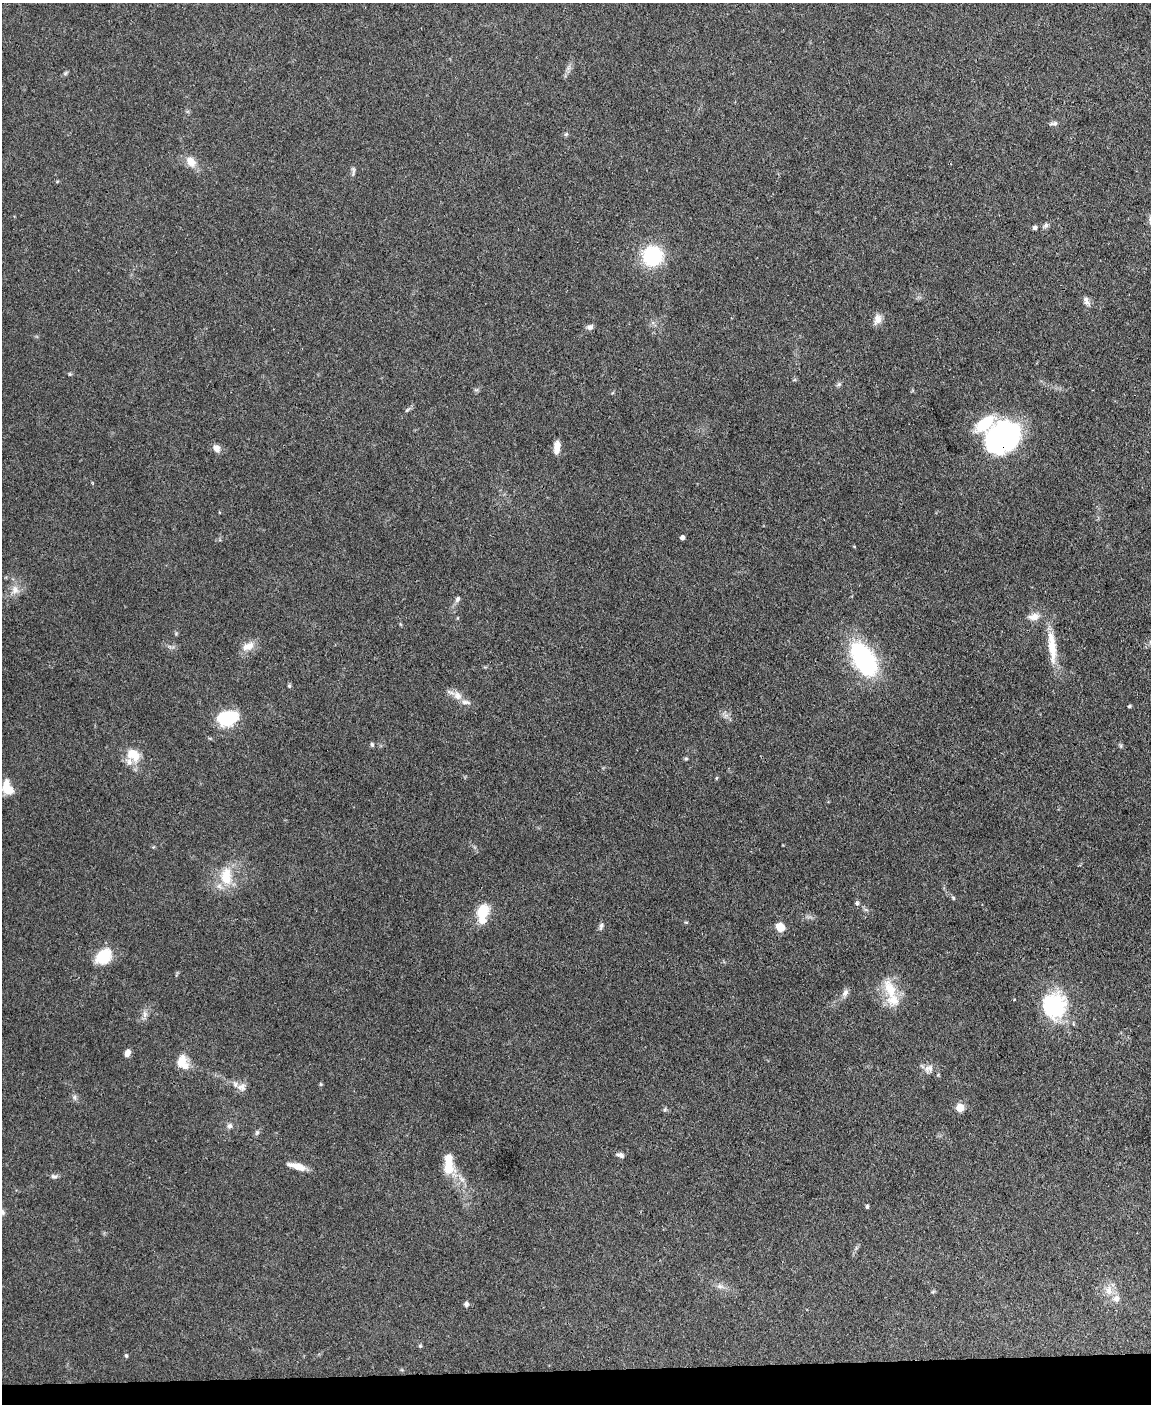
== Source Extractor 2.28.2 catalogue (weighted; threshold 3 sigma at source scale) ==
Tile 10 of 4 x 3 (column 2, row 3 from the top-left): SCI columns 1151-2299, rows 237-1638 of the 4599 x 4572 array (HDU 1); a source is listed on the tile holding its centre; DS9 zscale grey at full resolution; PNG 1153 x 1406 px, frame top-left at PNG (2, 3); no overlay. Shown black and unused: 2% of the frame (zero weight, under 3 of 4 exposures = <1% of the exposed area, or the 3 px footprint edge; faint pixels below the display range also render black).
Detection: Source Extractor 2.28.2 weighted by HDU 2 'WHT'; one run over the whole footprint, this tile lists its part. Background 0.142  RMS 0.0052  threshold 0.0234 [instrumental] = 3 sigma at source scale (4.5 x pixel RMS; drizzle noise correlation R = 1.50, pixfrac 1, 0.05/0.05 arcsec/px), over >= 5 px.
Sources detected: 74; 1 inside a brighter object's white glare — not listed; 4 inside a brighter listed object's ellipse — not listed separately; the other 69 listed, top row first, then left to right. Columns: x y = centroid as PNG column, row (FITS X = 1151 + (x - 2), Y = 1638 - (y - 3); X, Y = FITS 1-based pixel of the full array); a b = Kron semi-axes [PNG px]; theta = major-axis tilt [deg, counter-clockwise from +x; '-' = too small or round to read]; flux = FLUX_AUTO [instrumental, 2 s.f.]
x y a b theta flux
65 73 7 5 31 0.86
1054 123 12 6 7 1.5
566 134 6 5 - 0.83
191 162 16 11 -54 5.5
353 173 12 3 74 1.1
1046 225 7 6 - 1.3
1035 228 5 4 - 1.4
652 256 17 16 - 40
1086 301 13 7 -65 2.3
877 319 13 9 69 3.8
590 327 7 6 - 1.9
70 374 5 4 - 0.58
839 384 7 5 28 1.1
407 410 9 4 36 1
999 439 31 22 6 97
557 447 14 7 85 4.8
216 448 9 7 -52 3.4
682 538 4 4 - 1.8
15 590 13 11 -69 4.4
457 599 8 6 66 1.4
1034 617 15 9 9 4.2
248 646 17 11 25 5.5
1052 647 45 9 -84 13
864 659 29 15 -58 88
289 686 5 4 - 0.89
457 696 14 10 -48 4.5
1129 706 4 4 - 0.86
228 718 18 12 15 30
372 745 5 4 - 0.99
133 755 21 15 -46 10
686 759 5 4 - 0.67
716 778 5 3 - 0.53
7 788 19 12 -71 7.9
153 847 6 3 70 0.51
226 876 26 15 -90 14
953 898 6 5 - 0.73
857 903 6 5 - 1.3
482 912 17 11 68 14
686 922 6 3 -18 0.53
601 926 10 6 72 1.6
780 927 8 7 - 8.3
103 956 16 12 41 18
890 989 28 13 -68 15
845 993 10 7 67 2.3
1054 1006 34 31 80 37
145 1014 11 6 -89 2.2
127 1053 8 6 69 2.9
183 1063 19 14 -66 8
929 1068 13 9 11 3.5
321 1084 6 4 -89 0.61
241 1087 12 10 19 3.1
75 1097 9 4 -81 1.2
960 1108 5 5 - 14
665 1109 6 4 72 0.67
230 1126 8 6 61 1.6
257 1132 7 5 73 1.1
620 1155 10 5 -19 1.8
448 1163 28 11 -87 12
297 1166 22 7 -16 5.7
54 1176 9 6 -11 1.4
867 1207 5 3 - 0.9
2 1212 8 7 - 1.6
720 1286 9 6 -2 2
1109 1290 14 9 83 4.7
933 1291 6 3 20 0.64
1116 1299 10 9 - 3.4
466 1304 5 5 - 1.7
420 1346 5 4 - 0.83
126 1356 5 4 - 0.69
Overlapping masked pixels (flux is a lower limit): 1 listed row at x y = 999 439
Isophote crosses this tile's border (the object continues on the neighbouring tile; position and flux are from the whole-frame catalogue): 1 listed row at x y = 2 1212